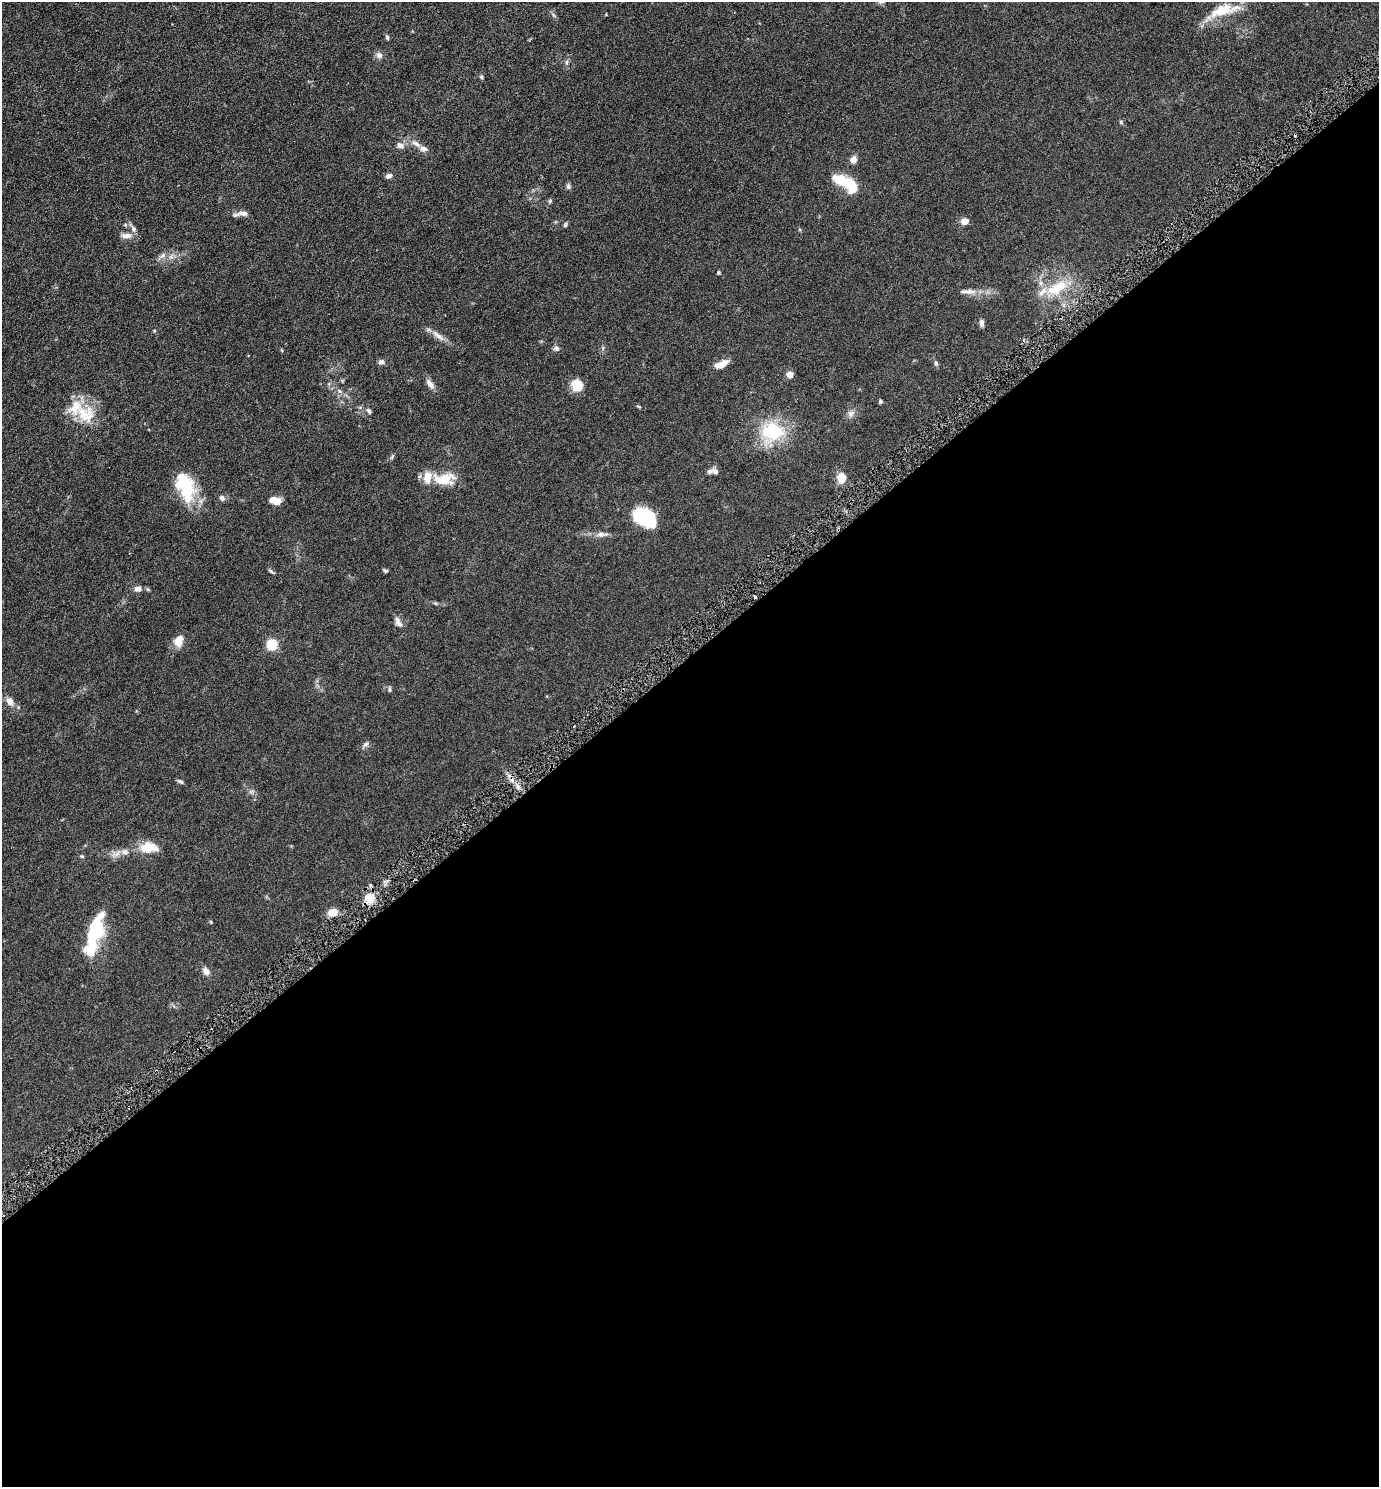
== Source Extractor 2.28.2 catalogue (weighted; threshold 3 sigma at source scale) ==
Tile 15 of 4 x 4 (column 3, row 4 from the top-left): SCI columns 2911-4287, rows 16-1500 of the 5961 x 5968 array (HDU 1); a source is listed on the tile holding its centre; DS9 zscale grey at full resolution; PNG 1381 x 1489 px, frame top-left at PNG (2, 2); no overlay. Shown black and unused: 56% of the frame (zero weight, under 3 of 6 exposures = <1% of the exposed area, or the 3 px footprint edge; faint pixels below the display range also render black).
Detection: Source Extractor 2.28.2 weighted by HDU 2 'WHT'; one run over the whole footprint, this tile lists its part. Background 0.0673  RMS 0.006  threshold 0.0247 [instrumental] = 3 sigma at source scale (4.09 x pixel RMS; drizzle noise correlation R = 1.36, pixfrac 0.8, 0.05/0.05 arcsec/px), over >= 5 px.
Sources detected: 80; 5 inside a brighter object's white glare — not listed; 9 inside a brighter listed object's ellipse — not listed separately; the other 66 listed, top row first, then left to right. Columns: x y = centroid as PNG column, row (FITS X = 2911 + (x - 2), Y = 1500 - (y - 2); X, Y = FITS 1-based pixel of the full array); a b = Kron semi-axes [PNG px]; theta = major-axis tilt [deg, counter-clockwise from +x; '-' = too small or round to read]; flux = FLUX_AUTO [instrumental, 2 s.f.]
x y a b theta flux
1223 10 36 13 14 16
387 37 6 4 -74 0.76
379 55 8 8 - 2
567 62 6 4 89 0.9
481 77 6 4 -51 0.71
1121 122 6 4 -47 0.66
416 144 15 6 -33 3
400 145 10 7 -21 2.3
853 160 8 7 - 3.2
389 176 9 6 25 1.5
841 180 18 11 -28 13
568 186 8 6 -82 1.1
550 201 6 5 - 0.75
242 214 20 6 9 2.9
964 221 5 5 - 6.9
565 225 7 5 74 0.77
133 229 8 6 -43 1.5
126 235 15 7 1 3.2
162 255 10 6 40 2
718 272 4 4 - 0.68
1057 288 32 14 30 16
968 292 25 7 0 4.1
981 323 9 5 90 1.5
438 336 24 6 -40 3.7
556 348 7 6 - 1.5
381 362 9 6 6 1.5
936 363 6 5 - 0.94
721 364 14 6 24 6.5
790 374 5 4 - 9.1
430 384 14 7 -52 2.7
577 385 14 12 -64 6.8
880 401 5 4 - 0.75
369 411 8 5 -52 1.1
851 413 10 7 36 2.2
86 414 28 25 -30 16
772 432 20 16 -1 30
392 456 8 4 64 0.78
715 471 9 6 -34 1.7
842 478 9 7 -88 8.4
445 479 25 17 8 11
187 488 30 18 -87 24
222 498 6 5 - 1.7
275 500 12 8 -10 5.3
640 516 18 13 -1 30
601 534 10 7 -11 2.2
271 571 11 3 -35 0.84
386 571 6 4 1 0.77
138 588 8 7 - 2.5
148 590 6 4 -20 0.62
435 603 6 4 -18 0.68
398 622 14 7 -60 2.4
179 641 14 10 75 5.7
272 644 5 5 - 45
390 690 6 5 - 0.96
10 701 11 8 -61 3.1
574 726 2 2 - 0.6
366 744 9 5 34 1.4
180 781 9 4 -29 0.94
149 847 23 12 -1 10
125 852 9 7 -11 2.3
82 856 6 4 0 0.58
370 898 5 5 - 33
332 912 12 9 26 4.5
211 922 4 3 - 0.5
95 930 37 17 72 28
206 971 11 7 -58 2.7
Overlapping masked pixels (flux is a lower limit): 1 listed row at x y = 370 898
Isophote crosses this tile's border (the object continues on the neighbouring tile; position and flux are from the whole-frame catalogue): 1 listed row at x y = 1223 10